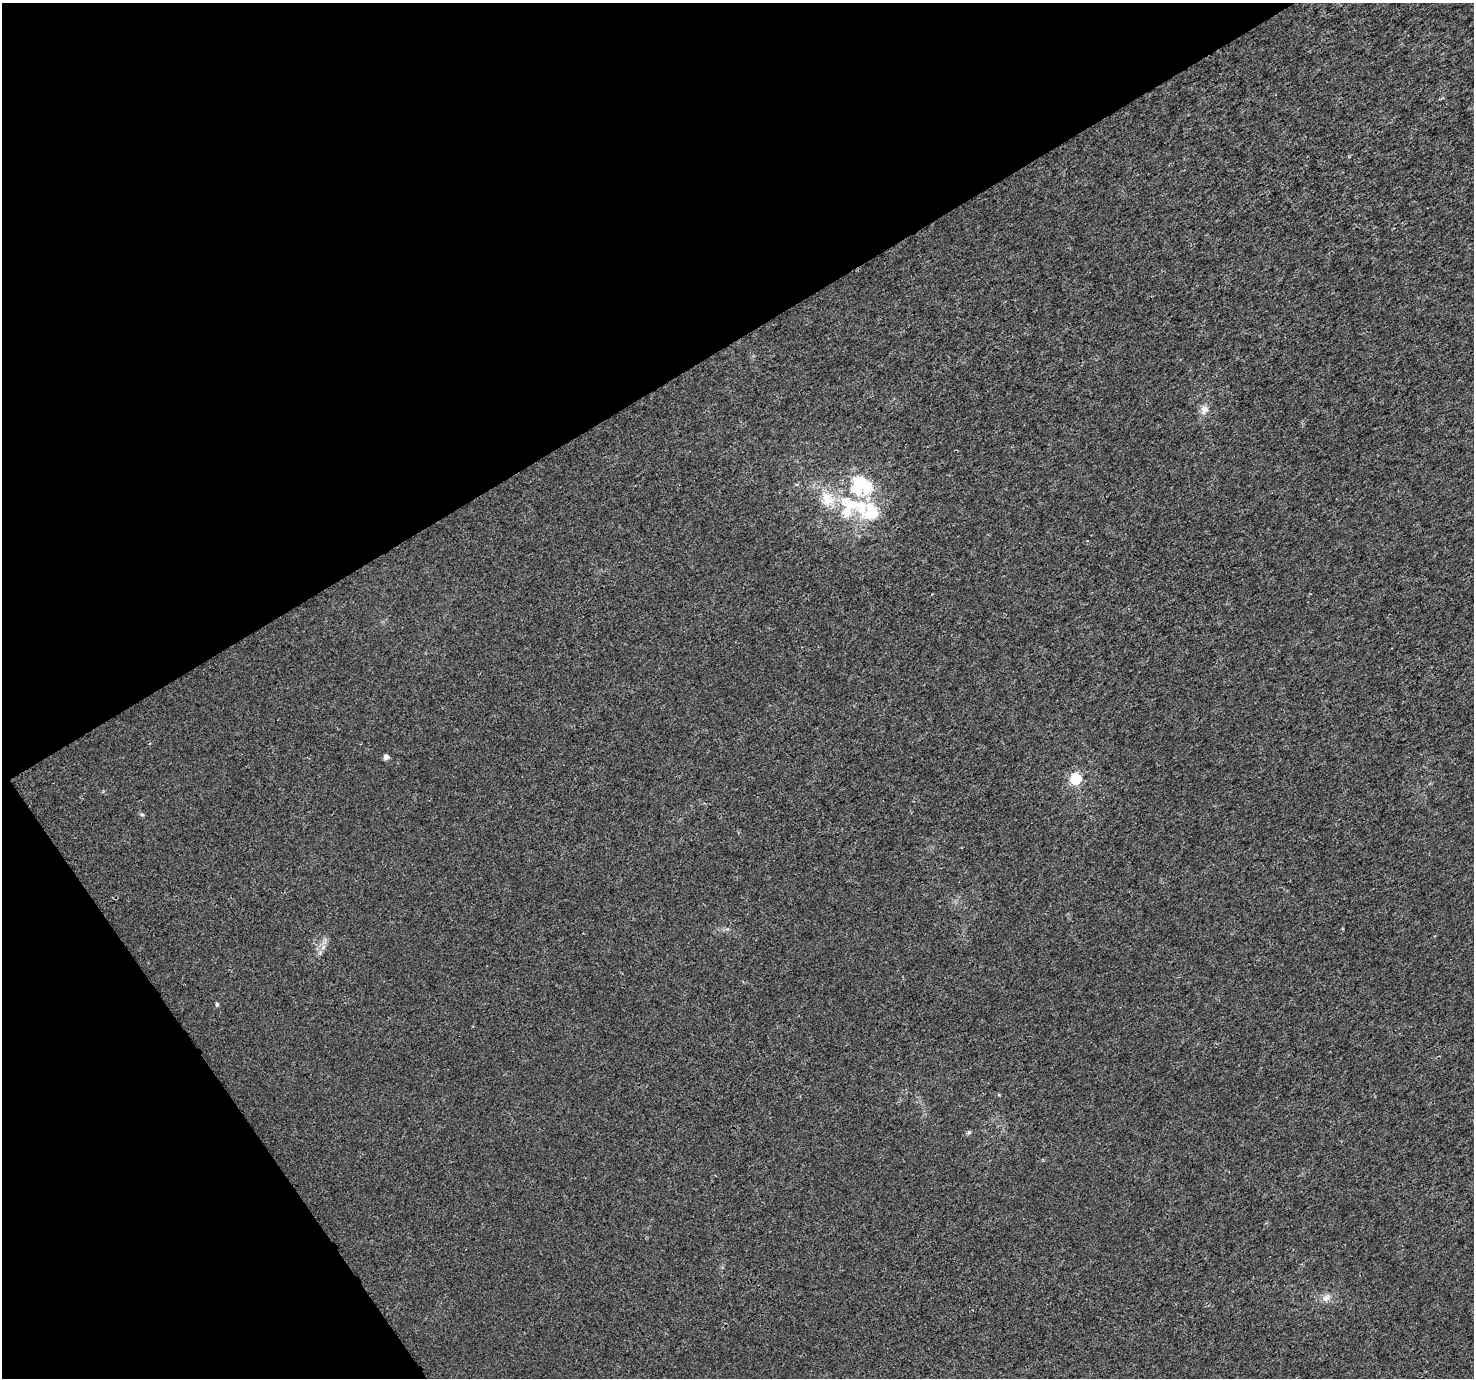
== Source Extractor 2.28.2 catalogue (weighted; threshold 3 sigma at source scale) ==
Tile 5 of 4 x 4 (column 1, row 2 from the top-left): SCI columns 5-1476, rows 2932-4307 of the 5892 x 5802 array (HDU 1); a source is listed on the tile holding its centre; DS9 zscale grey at full resolution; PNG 1476 x 1380 px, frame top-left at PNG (2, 3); no overlay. Shown black and unused: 31% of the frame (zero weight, under 3 of 4 exposures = <1% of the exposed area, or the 3 px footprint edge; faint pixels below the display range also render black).
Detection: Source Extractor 2.28.2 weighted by HDU 2 'WHT'; one run over the whole footprint, this tile lists its part. Background 9.27e-04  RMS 0.002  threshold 0.00901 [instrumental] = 3 sigma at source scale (4.5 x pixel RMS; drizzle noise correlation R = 1.50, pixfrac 1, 0.0396/0.0396 arcsec/px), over >= 5 px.
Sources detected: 14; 2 inside a brighter listed object's ellipse — not listed separately; the other 12 listed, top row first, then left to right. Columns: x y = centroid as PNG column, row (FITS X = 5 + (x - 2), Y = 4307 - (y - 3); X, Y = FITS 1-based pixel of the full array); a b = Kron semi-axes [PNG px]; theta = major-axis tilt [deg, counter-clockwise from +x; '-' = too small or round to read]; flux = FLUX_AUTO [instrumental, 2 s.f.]
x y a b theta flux
1204 409 11 10 - 1.3
860 486 28 25 -12 12
828 501 21 14 16 4
846 511 18 15 75 3.9
871 512 25 24 - 8.4
386 757 5 5 - 1
1075 779 6 6 - 19
142 815 6 4 -2 0.27
323 947 8 4 54 0.64
217 1004 6 4 -87 0.3
969 1132 5 5 - 0.36
1326 1298 12 9 49 1.2